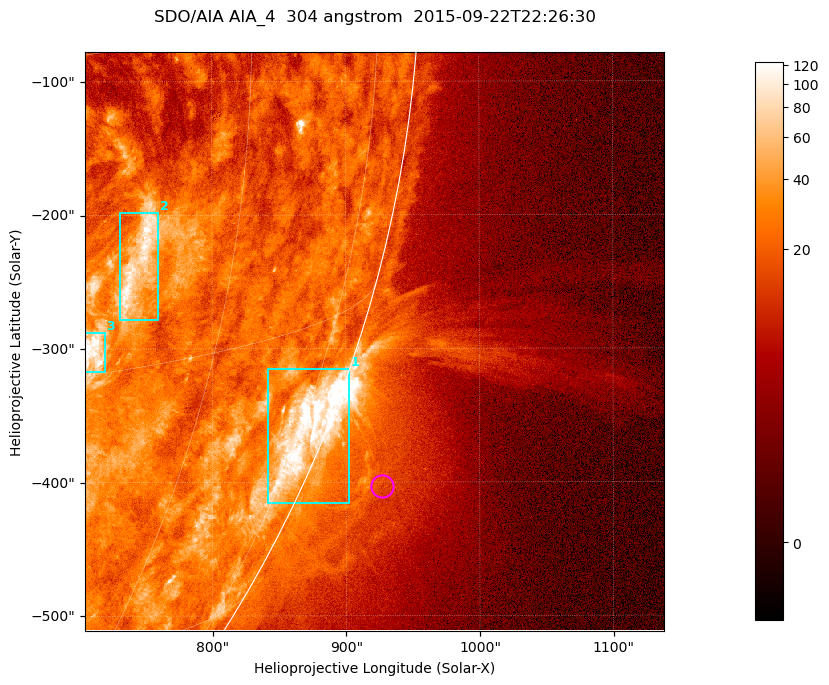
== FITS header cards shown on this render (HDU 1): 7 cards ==
TELESCOP= 'SDO/AIA '           / For AIA: SDO/AIA
INSTRUME= 'AIA_4   '           / For AIA: AIA_ATA1, AIA_ATA2, AIA_ATA3 or AIA_AT
WAVELNTH=                  304 / [angstrom] Wavelength
WAVEUNIT= 'angstrom'           / Wavelength unit: angstrom
DATE-OBS= '2015-09-22T22:26:30.139' / [ISO] Date when observation started; ISO 8
CTYPE1  = 'HPLN-TAN'           / CTYPE1; Typically HPLN
CTYPE2  = 'HPLT-TAN'           / CTYPE2; Typically HPLT

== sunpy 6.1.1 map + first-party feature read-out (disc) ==
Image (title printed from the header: SDO/AIA AIA_4  304 angstrom  2015-09-22T22:26:30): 722 x 722 px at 0.6 arcsec/px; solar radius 956 arcsec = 1593 px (partial field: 2.9% of the solar disc is inside the frame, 45% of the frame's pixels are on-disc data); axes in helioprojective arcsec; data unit not stated in the header (colour bar unlabelled)
Orientation: roll -0.132 deg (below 1 deg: not rotated)
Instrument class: DISC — disc imager (sunpy class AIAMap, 304 A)
Bright regions (active regions / flare kernels): reference = the on-disc median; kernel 7 px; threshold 5 sigma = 47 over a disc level ~23.1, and >= 1.15x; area >= 521 px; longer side >= 9 px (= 5.4 arcsec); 3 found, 3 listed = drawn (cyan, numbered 1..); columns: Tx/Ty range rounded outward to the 2 arcsec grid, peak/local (2 s.f.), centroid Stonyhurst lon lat
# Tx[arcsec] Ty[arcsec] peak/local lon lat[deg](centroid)
1 840..904 -416..-314 8.6 +77 -21
2 730..760 -280..-198 4.9 +52 -10
3 704..720 -318..-288 7.1 +50 -14
Off-limb structures (1.02-1.3 R_sun): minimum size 260 px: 7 found; the strongest spans PA ~240..250 deg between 1.02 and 1.12 R_sun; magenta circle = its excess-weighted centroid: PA ~245 deg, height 1.06 R_sun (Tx ~928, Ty ~-402 arcsec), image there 1.5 x the reference